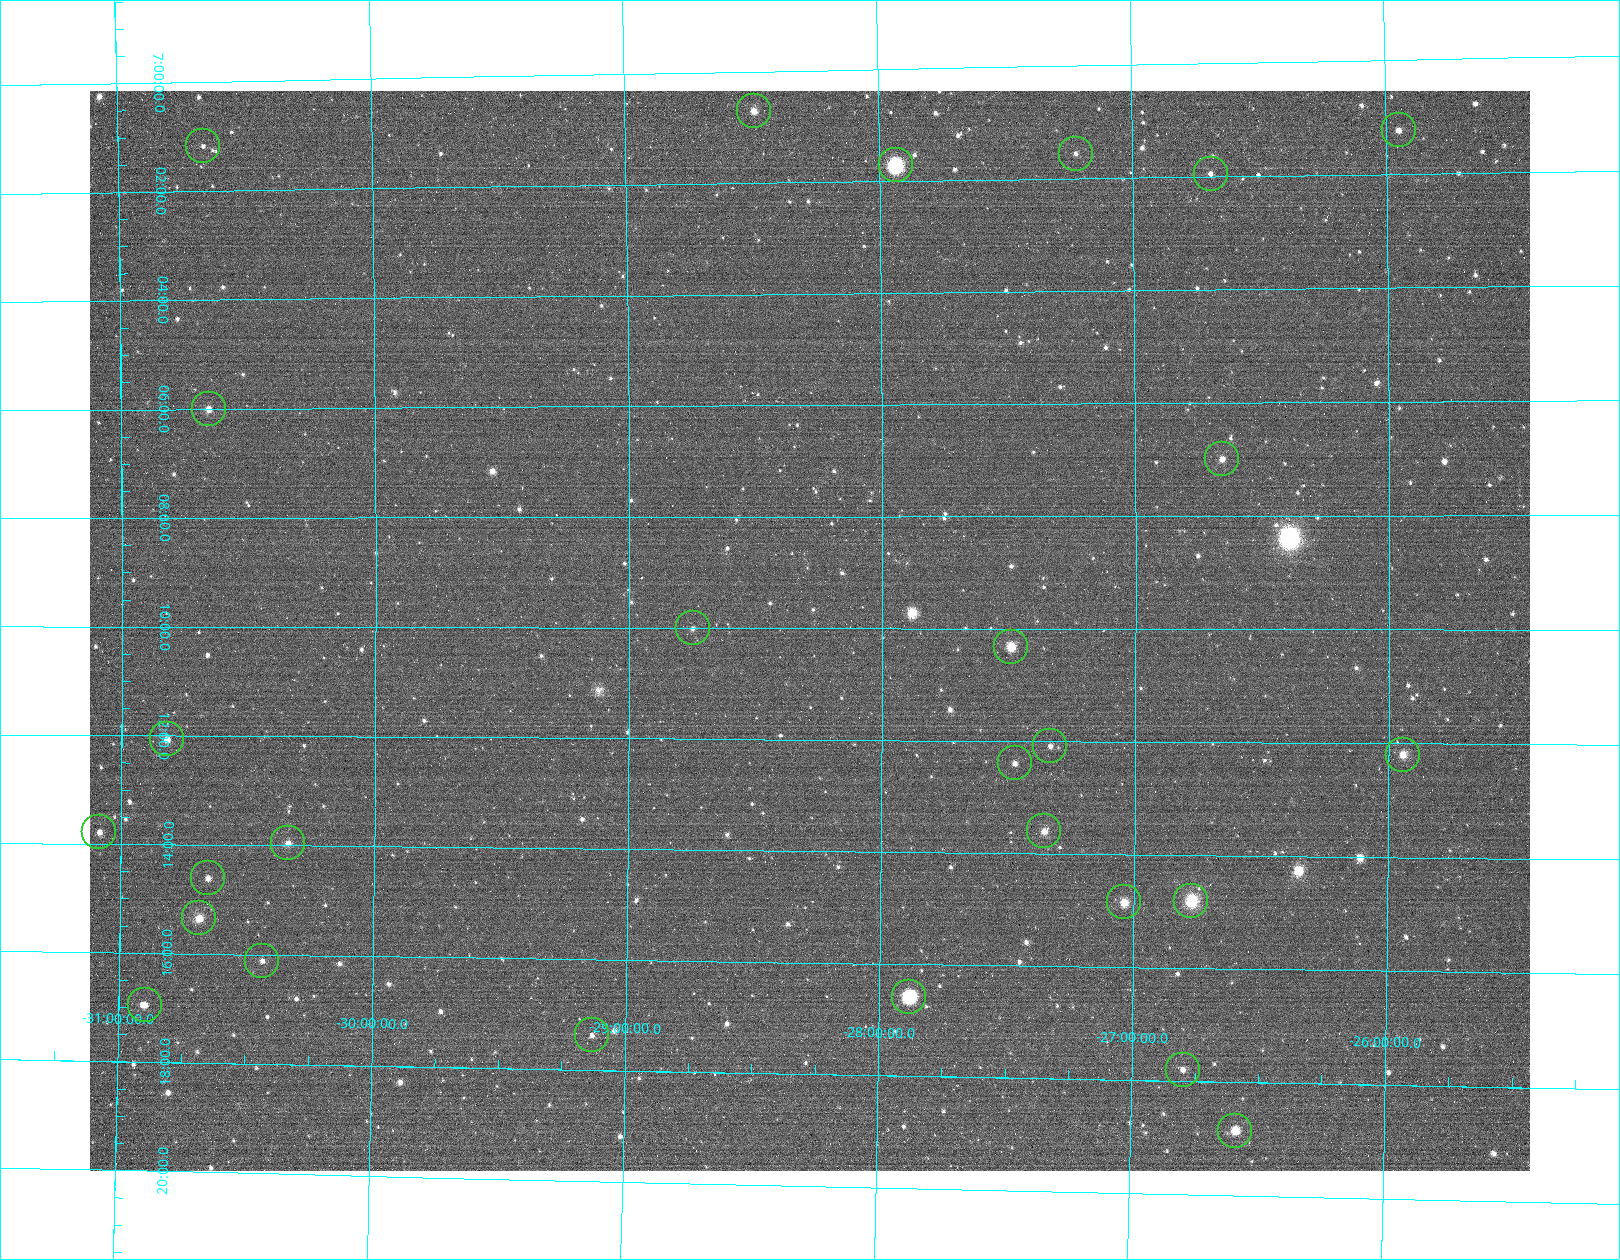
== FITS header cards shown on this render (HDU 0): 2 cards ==
NAXIS1  =                 1440
NAXIS2  =                 1080

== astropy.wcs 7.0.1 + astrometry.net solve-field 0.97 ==
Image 1440 x 1080 px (HDU 0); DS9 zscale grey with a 90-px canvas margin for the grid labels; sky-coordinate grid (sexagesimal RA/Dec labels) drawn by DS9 from the SOLVED WCS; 27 Tycho-2 reference stars matched to detected sources circled (green)
Header WCS: none
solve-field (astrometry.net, Tycho-2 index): SOLVED blind (the file carries no WCS)
Solved WCS: RA---TAN-SIP/DEC--TAN-SIP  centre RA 07:10:03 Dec -28:17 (107.51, -28.29 deg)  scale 14.2 arcsec/px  FOV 341.1' x 256.0'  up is -90 deg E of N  parity flipped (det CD > 0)
(file carries no celestial WCS; the grid is the blind solution)
Tycho-2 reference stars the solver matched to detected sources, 27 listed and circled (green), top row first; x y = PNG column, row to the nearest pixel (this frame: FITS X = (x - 90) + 1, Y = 1080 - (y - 91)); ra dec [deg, ICRS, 3 dp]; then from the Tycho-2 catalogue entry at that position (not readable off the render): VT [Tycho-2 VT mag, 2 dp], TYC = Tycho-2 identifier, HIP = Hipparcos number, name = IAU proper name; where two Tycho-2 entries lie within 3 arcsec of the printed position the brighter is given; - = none
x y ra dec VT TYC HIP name
754 111 105.177 -28.490 6.33 6535-511-1 33760 -
1399 130 105.307 -25.949 6.80 6527-3498-1 33817 -
203 146 105.294 -30.665 7.42 7089-1333-1 33812 -
1076 154 105.390 -27.223 6.90 6531-574-1 33846 -
896 165 105.430 -27.935 3.66 6531-3793-1 33856 Nganurganity
1211 174 105.487 -26.692 7.28 6531-3792-1 - -
209 409 106.502 -30.656 6.30 7090-1305-1 34248 -
1222 459 106.750 -26.657 6.56 6532-5002-1 34331 -
693 628 107.502 -28.748 7.24 6536-2675-1 34601 -
1011 647 107.580 -27.492 5.56 6532-2325-1 34624 -
167 739 108.017 -30.821 6.11 7103-2648-1 34782 -
1050 746 108.022 -27.335 6.89 6532-431-1 34786 -
1403 755 108.051 -25.943 5.87 6528-197-1 34798 -
1015 763 108.101 -27.475 6.61 6532-689-1 34814 -
1044 831 108.402 -27.356 6.06 6532-566-1 34924 -
99 832 108.447 -31.084 6.53 7103-2656-1 34937 -
288 843 108.489 -30.340 6.28 7103-2649-1 34954 -
208 878 108.653 -30.655 7.01 7103-2442-1 35017 -
1191 901 108.703 -26.773 4.00 6532-5003-1 35037 -
1124 902 108.713 -27.038 5.72 6532-1908-1 35044 -
199 918 108.838 -30.686 5.31 7103-2651-1 35083 -
262 961 109.029 -30.435 7.12 7103-2650-1 35168 -
909 997 109.146 -27.881 4.86 6545-482-1 35205 -
145 1005 109.238 -30.897 6.32 7103-2654-1 35241 -
592 1035 109.343 -29.131 7.12 6549-3460-1 35286 -
1183 1070 109.450 -26.798 6.41 6545-2421-1 35326 -
1235 1131 109.714 -26.586 5.39 6545-3167-1 35427 -